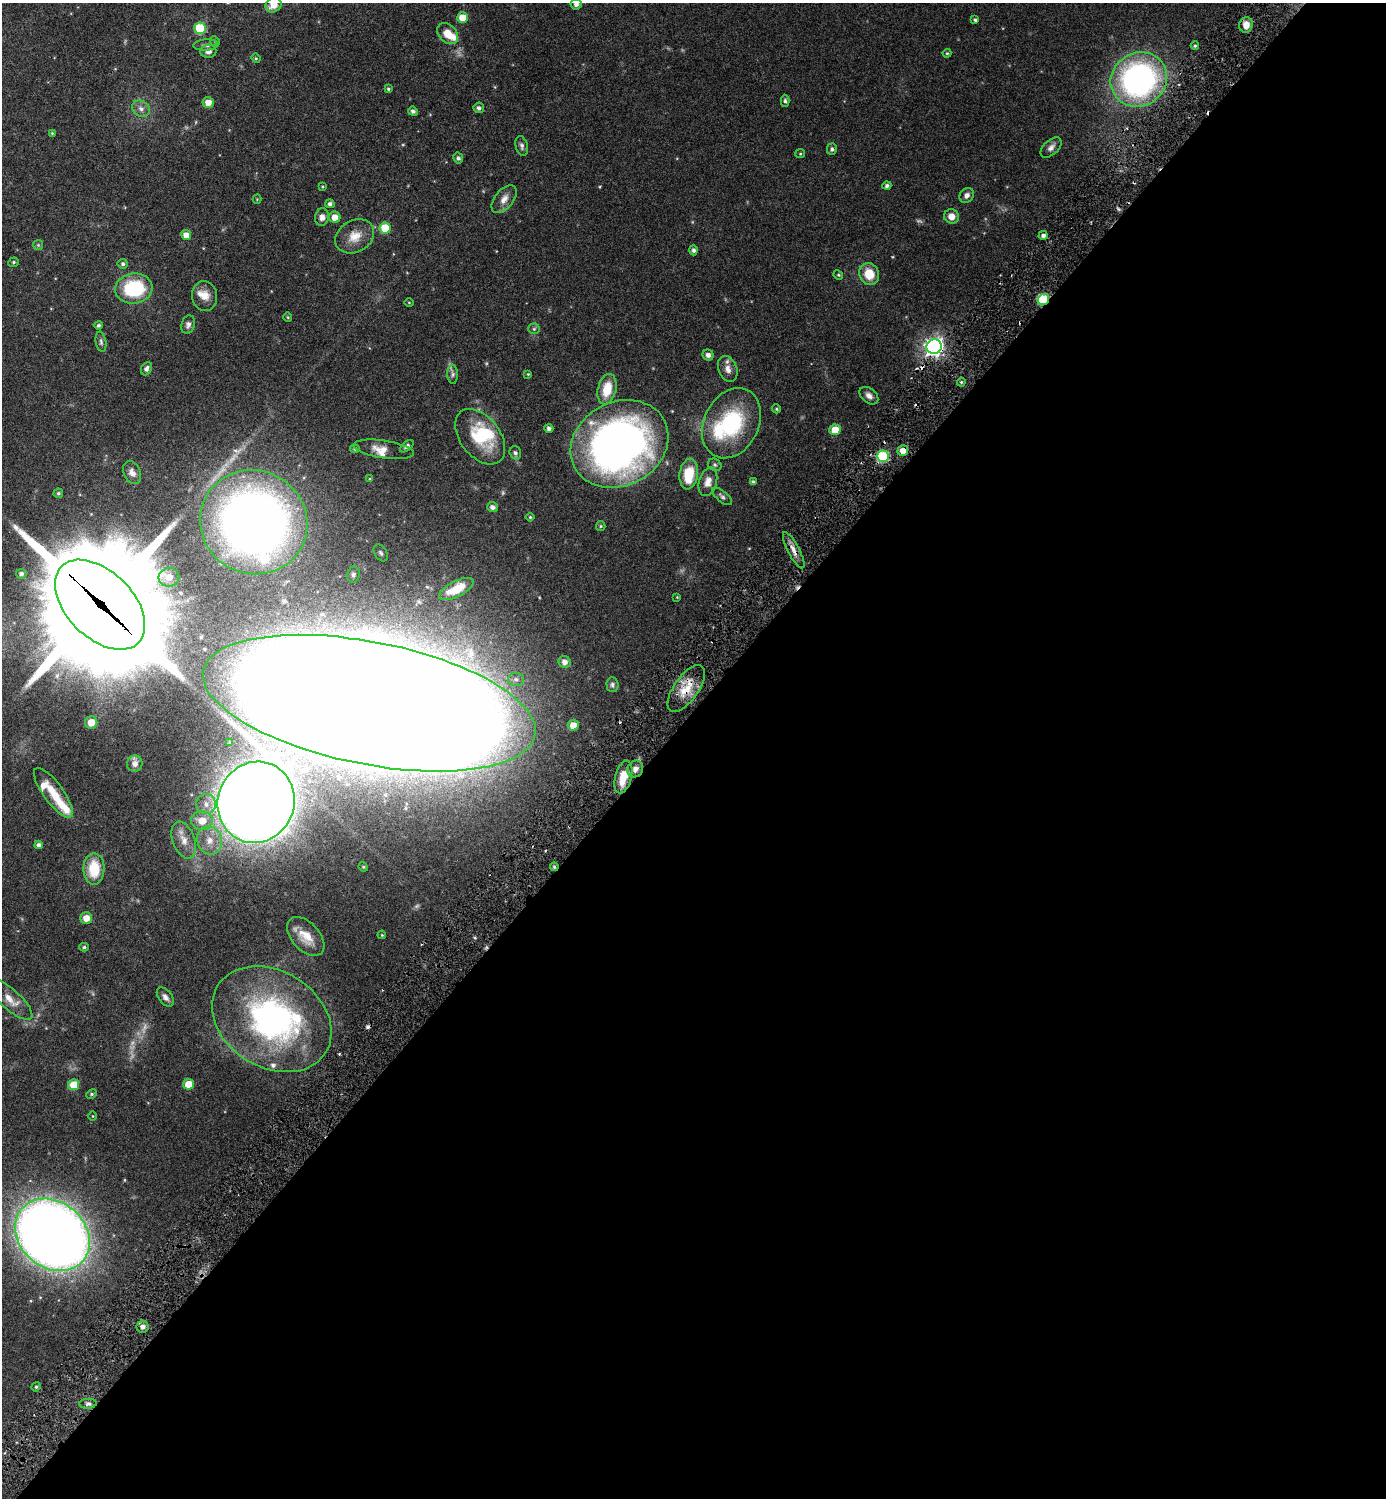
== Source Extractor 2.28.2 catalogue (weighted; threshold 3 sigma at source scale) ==
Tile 12 of 4 x 4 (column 4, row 3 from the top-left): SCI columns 4477-5860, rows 1525-3020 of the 6046 x 6043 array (HDU 1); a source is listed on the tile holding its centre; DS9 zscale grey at full resolution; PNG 1388 x 1500 px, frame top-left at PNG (2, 3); each listed source drawn as its Kron ellipse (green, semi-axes under 4 px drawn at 4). Shown black and unused: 53% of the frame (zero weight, under 3 of 6 exposures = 1% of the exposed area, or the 3 px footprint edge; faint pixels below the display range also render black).
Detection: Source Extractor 2.28.2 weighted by HDU 2 'WHT'; one run over the whole footprint, this tile lists its part. Background 0.0801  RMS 0.0037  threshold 0.0151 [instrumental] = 3 sigma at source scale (4.09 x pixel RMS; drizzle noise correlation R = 1.36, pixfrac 0.8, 0.05/0.05 arcsec/px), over >= 5 px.
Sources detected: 150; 3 too faint to see at this stretch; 2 inside a brighter object's white glare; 4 cosmic-ray / hot-pixel residue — neither listed nor drawn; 10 inside a brighter listed object's ellipse — not listed separately; the other 131 listed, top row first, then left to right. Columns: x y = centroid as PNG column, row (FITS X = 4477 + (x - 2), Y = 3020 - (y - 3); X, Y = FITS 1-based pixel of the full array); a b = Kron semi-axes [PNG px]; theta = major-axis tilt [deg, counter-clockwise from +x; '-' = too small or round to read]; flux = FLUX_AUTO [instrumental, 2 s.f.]
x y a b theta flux
576 4 5 5 - 1.2
273 5 8 7 - 3.3
462 18 5 5 - 4.8
975 20 4 3 - 0.52
1246 25 8 7 - 2.6
200 28 6 5 - 18
448 34 12 9 -47 4.3
215 41 5 4 - 0.43
206 45 12 5 2 1.1
1195 46 4 4 - 0.38
208 51 8 6 6 1.3
947 53 4 4 - 0.34
256 58 5 4 - 0.33
1139 79 29 26 33 86
388 89 4 4 - 0.44
785 101 6 4 -88 0.55
208 103 5 5 - 2.5
479 108 5 5 - 0.9
141 109 9 7 -33 1.5
413 111 5 4 - 0.86
52 133 4 4 - 0.31
522 146 10 6 -75 0.93
1051 148 12 7 43 1.5
832 149 5 5 - 0.66
800 154 5 4 - 0.34
458 158 5 5 - 0.69
887 186 4 4 - 0.73
322 187 4 3 - 0.28
967 195 8 6 52 1.2
257 199 4 4 - 0.26
504 199 16 9 51 2.4
330 204 4 4 - 0.84
951 216 7 7 - 2.6
322 217 9 7 83 1.6
335 217 5 5 - 3
385 228 5 5 - 9.5
186 235 5 5 - 2.8
1043 235 4 4 - 0.94
355 236 20 16 29 4.9
38 245 5 5 - 0.44
694 250 5 4 - 0.9
13 262 5 4 - 0.47
123 264 5 5 - 0.63
869 274 11 10 - 6.2
838 275 5 4 - 0.36
134 288 18 15 7 20
205 296 15 12 -83 3.2
1043 300 6 5 - 23
409 302 4 3 - 0.24
288 317 5 4 - 0.34
98 325 4 4 - 0.63
188 325 9 6 72 1.1
534 329 5 5 - 0.48
101 342 10 5 -80 0.74
934 347 7 7 - 150
708 355 5 5 - 1.2
146 369 7 5 66 0.98
728 369 13 9 -69 2.2
453 374 9 5 -87 0.83
528 374 4 4 - 0.28
961 382 4 4 - 0.4
607 389 15 9 77 6.7
869 396 10 7 -40 1.4
776 409 4 4 - 0.37
731 423 37 27 63 26
549 428 4 4 - 0.9
835 430 5 5 - 6.4
480 437 31 20 -52 14
619 444 51 41 28 170
407 446 8 4 39 0.81
355 449 5 4 - 0.47
384 449 30 9 -8 3.4
903 451 5 5 - 3.1
515 453 7 5 -71 0.71
883 456 6 6 - 22
715 465 7 5 -32 0.6
132 472 12 8 -66 1.6
689 474 15 9 82 9.1
370 479 4 3 - 0.26
708 482 14 9 74 2.4
753 482 4 4 - 0.67
58 493 5 4 - 0.46
722 496 12 5 -40 0.9
492 507 5 5 - 1.1
530 517 4 4 - 0.37
254 522 54 51 -26 230
601 526 5 4 - 0.35
794 550 20 5 -62 2.2
381 553 9 6 -58 0.79
21 574 5 5 - 0.88
353 574 8 6 79 0.88
169 577 10 9 - 2.3
456 589 19 8 27 6.6
677 597 4 4 - 0.25
100 605 54 33 -45 12000
565 662 6 5 - 1.5
516 679 8 7 - 1
612 685 7 6 - 0.81
686 689 27 12 55 6.8
369 703 169 61 -11 3600
91 722 6 6 - 3.7
573 725 5 5 - 3.6
230 743 4 3 - 0.43
135 764 8 7 - 1.4
635 769 9 7 52 1.6
623 777 17 8 75 6.9
53 793 30 10 -54 6.3
256 802 41 38 66 820
206 804 10 9 - 2.4
202 821 11 9 -9 5.1
184 840 19 11 -70 3.9
210 840 14 12 -74 4.1
39 845 4 4 - 0.94
363 867 5 4 - 0.34
554 867 4 4 - 0.48
94 869 15 10 90 9.1
86 918 6 6 - 2.9
382 935 4 3 - 0.24
306 936 23 14 -48 5.1
84 947 4 4 - 0.47
165 997 11 6 -53 1.3
10 1000 28 10 -42 4
272 1019 63 48 -32 80
188 1084 5 5 - 5.4
74 1085 5 5 - 6.8
92 1094 5 4 - 0.41
93 1116 4 3 - 0.21
52 1235 40 33 -40 430
143 1327 6 6 - 1.3
36 1387 5 4 - 0.4
88 1404 8 5 5 0.87
Overlapping masked pixels (flux is a lower limit): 9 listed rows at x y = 1043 300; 934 347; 903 451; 883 456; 794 550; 100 605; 686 689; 369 703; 554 867
Isophote crosses this tile's border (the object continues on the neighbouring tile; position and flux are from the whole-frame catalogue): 3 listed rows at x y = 576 4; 273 5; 369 703